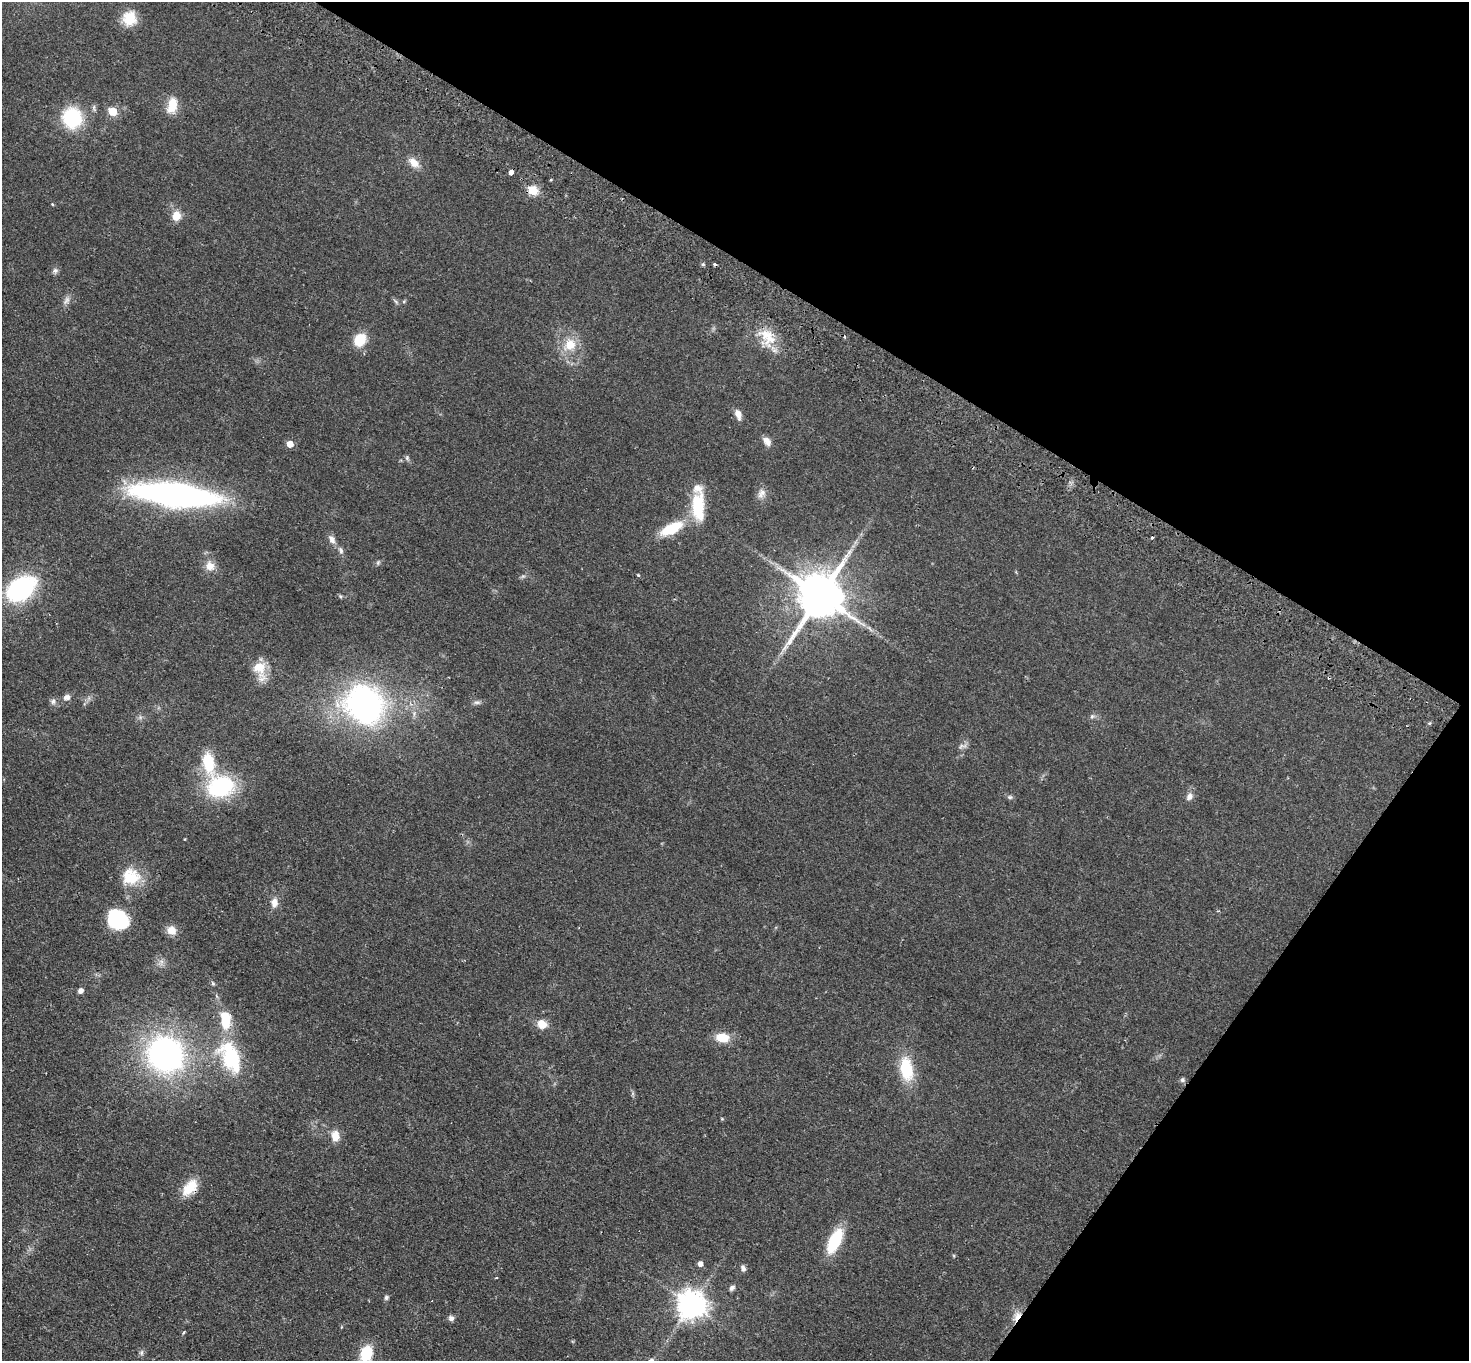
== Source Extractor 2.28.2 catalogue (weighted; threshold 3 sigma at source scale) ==
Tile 8 of 4 x 4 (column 4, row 2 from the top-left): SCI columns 4438-5904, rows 2918-4276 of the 5938 x 5974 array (HDU 1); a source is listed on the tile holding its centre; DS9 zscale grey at full resolution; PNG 1471 x 1363 px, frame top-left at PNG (2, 2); no overlay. Shown black and unused: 28% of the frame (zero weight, under 2 of 3 exposures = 3% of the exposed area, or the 3 px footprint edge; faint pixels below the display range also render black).
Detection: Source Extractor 2.28.2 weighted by HDU 2 'WHT'; one run over the whole footprint, this tile lists its part. Background 0.0594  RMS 0.007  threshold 0.0316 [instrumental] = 3 sigma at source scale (4.5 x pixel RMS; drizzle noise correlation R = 1.50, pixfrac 1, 0.05/0.05 arcsec/px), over >= 5 px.
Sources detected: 78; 1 inside a brighter object's white glare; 4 cosmic-ray / hot-pixel residue — not listed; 2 inside a brighter listed object's ellipse — not listed separately; the other 71 listed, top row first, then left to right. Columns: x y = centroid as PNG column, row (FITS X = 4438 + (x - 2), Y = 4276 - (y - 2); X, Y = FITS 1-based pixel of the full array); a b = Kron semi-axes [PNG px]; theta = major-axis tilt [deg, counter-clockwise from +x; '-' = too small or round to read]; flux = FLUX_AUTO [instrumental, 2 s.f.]
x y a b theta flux
129 18 17 15 87 14
172 105 19 11 78 12
112 111 5 5 - 20
72 118 15 14 - 55
414 163 16 9 -39 6.5
511 172 4 3 - 13
532 190 5 5 - 38
52 204 4 3 - 0.59
176 216 11 10 - 7.8
55 270 8 7 - 1.9
66 300 13 7 58 3.2
404 301 5 4 - 0.83
396 302 10 4 -50 1.3
768 337 26 19 -72 17
360 340 12 10 59 18
570 345 18 14 38 13
738 414 12 7 -71 4.9
767 441 12 8 -54 4.2
290 444 5 5 - 9.1
407 458 7 5 -89 1.4
762 494 14 9 54 4.1
175 495 55 15 -6 370
698 506 25 11 -88 36
671 528 33 13 26 22
332 539 11 7 -62 4
341 551 11 6 -70 2.2
378 562 6 5 - 1.2
210 566 13 12 - 6.3
638 575 3 3 - 0.75
20 589 24 16 36 100
820 595 14 12 56 3400
340 596 6 5 - 0.99
870 628 11 3 -55 1.5
259 667 18 17 - 13
67 697 9 7 14 2.9
53 701 8 7 - 2.1
477 702 10 5 0 1.9
364 704 30 25 -51 240
1092 716 6 5 - 1.4
962 746 14 5 9 2.3
208 763 27 14 -78 23
221 786 24 19 18 67
1189 796 11 8 58 3.4
1010 797 7 5 -2 1.4
131 877 24 22 2 21
274 902 12 8 87 5
118 919 23 18 -34 41
171 930 13 11 -39 6.2
213 983 6 4 -68 1.1
80 990 5 5 - 3.5
225 1020 18 10 -88 22
542 1024 11 9 -29 8.1
722 1038 13 9 -5 13
165 1054 32 29 -39 180
231 1057 30 28 -10 36
906 1069 27 14 -81 28
1182 1080 7 6 - 1.6
722 1119 5 3 - 0.57
335 1136 12 9 -82 7.3
190 1187 22 12 50 15
835 1241 24 10 64 35
700 1264 5 5 - 3.9
743 1268 9 6 -71 2.3
732 1288 8 6 45 2
386 1297 7 6 - 1.3
691 1305 9 9 - 900
1017 1316 14 8 66 6
451 1318 7 6 - 2.3
184 1332 5 3 - 0.65
141 1353 8 5 84 1.6
366 1353 17 12 72 20
Overlapping masked pixels (flux is a lower limit): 3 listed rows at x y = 511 172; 190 1187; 1017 1316
Isophote crosses this tile's border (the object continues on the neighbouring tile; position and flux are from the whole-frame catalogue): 1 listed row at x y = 366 1353